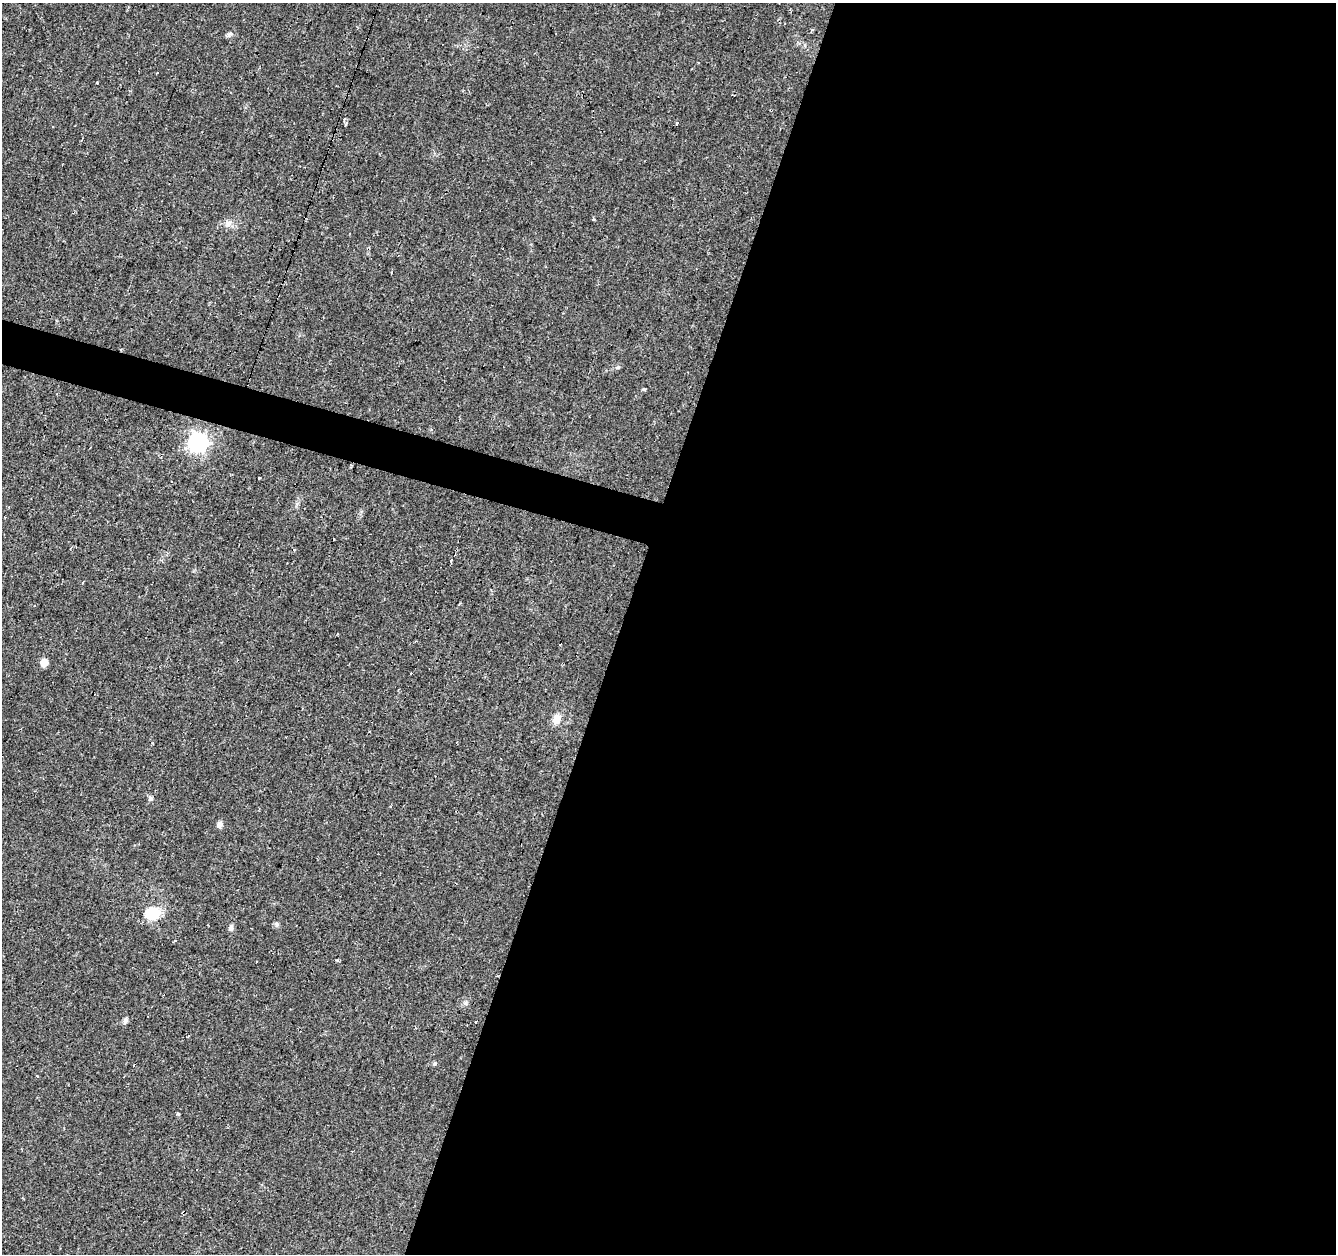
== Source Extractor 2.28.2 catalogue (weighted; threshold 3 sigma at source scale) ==
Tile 12 of 4 x 4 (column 4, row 3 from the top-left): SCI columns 4001-5334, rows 1466-2717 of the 5339 x 5500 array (HDU 1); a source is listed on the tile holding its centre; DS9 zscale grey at full resolution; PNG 1338 x 1256 px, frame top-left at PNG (2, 3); no overlay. Shown black and unused: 55% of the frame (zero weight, under 2 of 3 exposures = <1% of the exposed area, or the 3 px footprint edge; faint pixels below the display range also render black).
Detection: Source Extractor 2.28.2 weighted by HDU 2 'WHT'; one run over the whole footprint, this tile lists its part. Background 0.0241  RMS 0.0034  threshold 0.0151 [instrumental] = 3 sigma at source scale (4.5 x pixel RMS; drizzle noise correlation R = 1.50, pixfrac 1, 0.0396/0.0396 arcsec/px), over >= 5 px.
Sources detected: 38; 9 cosmic-ray / hot-pixel residue — not listed; the other 29 listed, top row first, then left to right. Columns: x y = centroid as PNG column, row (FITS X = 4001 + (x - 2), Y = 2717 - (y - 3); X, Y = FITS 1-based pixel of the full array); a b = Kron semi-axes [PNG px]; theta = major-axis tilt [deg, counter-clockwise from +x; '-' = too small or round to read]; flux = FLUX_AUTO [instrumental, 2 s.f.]
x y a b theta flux
229 35 10 5 38 0.81
698 62 3 2 - 0.34
97 83 3 3 - 1.4
677 123 4 3 - 1.4
346 124 6 4 64 0.53
594 219 3 3 - 0.49
229 223 11 6 40 1.6
644 389 6 3 17 0.35
198 442 8 8 - 130
259 478 3 3 - 1.3
171 481 2 2 - 0.37
451 560 4 3 - 3
83 583 3 2 - 0.39
560 644 3 2 - 0.37
44 663 6 6 - 4.4
557 719 12 9 70 3.1
150 798 7 4 -89 0.62
220 824 7 6 - 1.4
153 913 19 14 17 8.2
277 924 7 5 -82 0.7
231 928 8 6 77 1
175 941 3 3 - 1.7
337 961 3 2 - 0.77
257 962 3 3 - 0.63
465 1003 7 4 -19 0.58
125 1021 6 6 - 0.92
476 1022 4 3 - 1.5
435 1064 5 5 - 0.59
37 1076 4 2 - 0.32
Unlisted compact peaks at least as high as the median listed source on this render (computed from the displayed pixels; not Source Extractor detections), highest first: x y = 178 1114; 618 367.